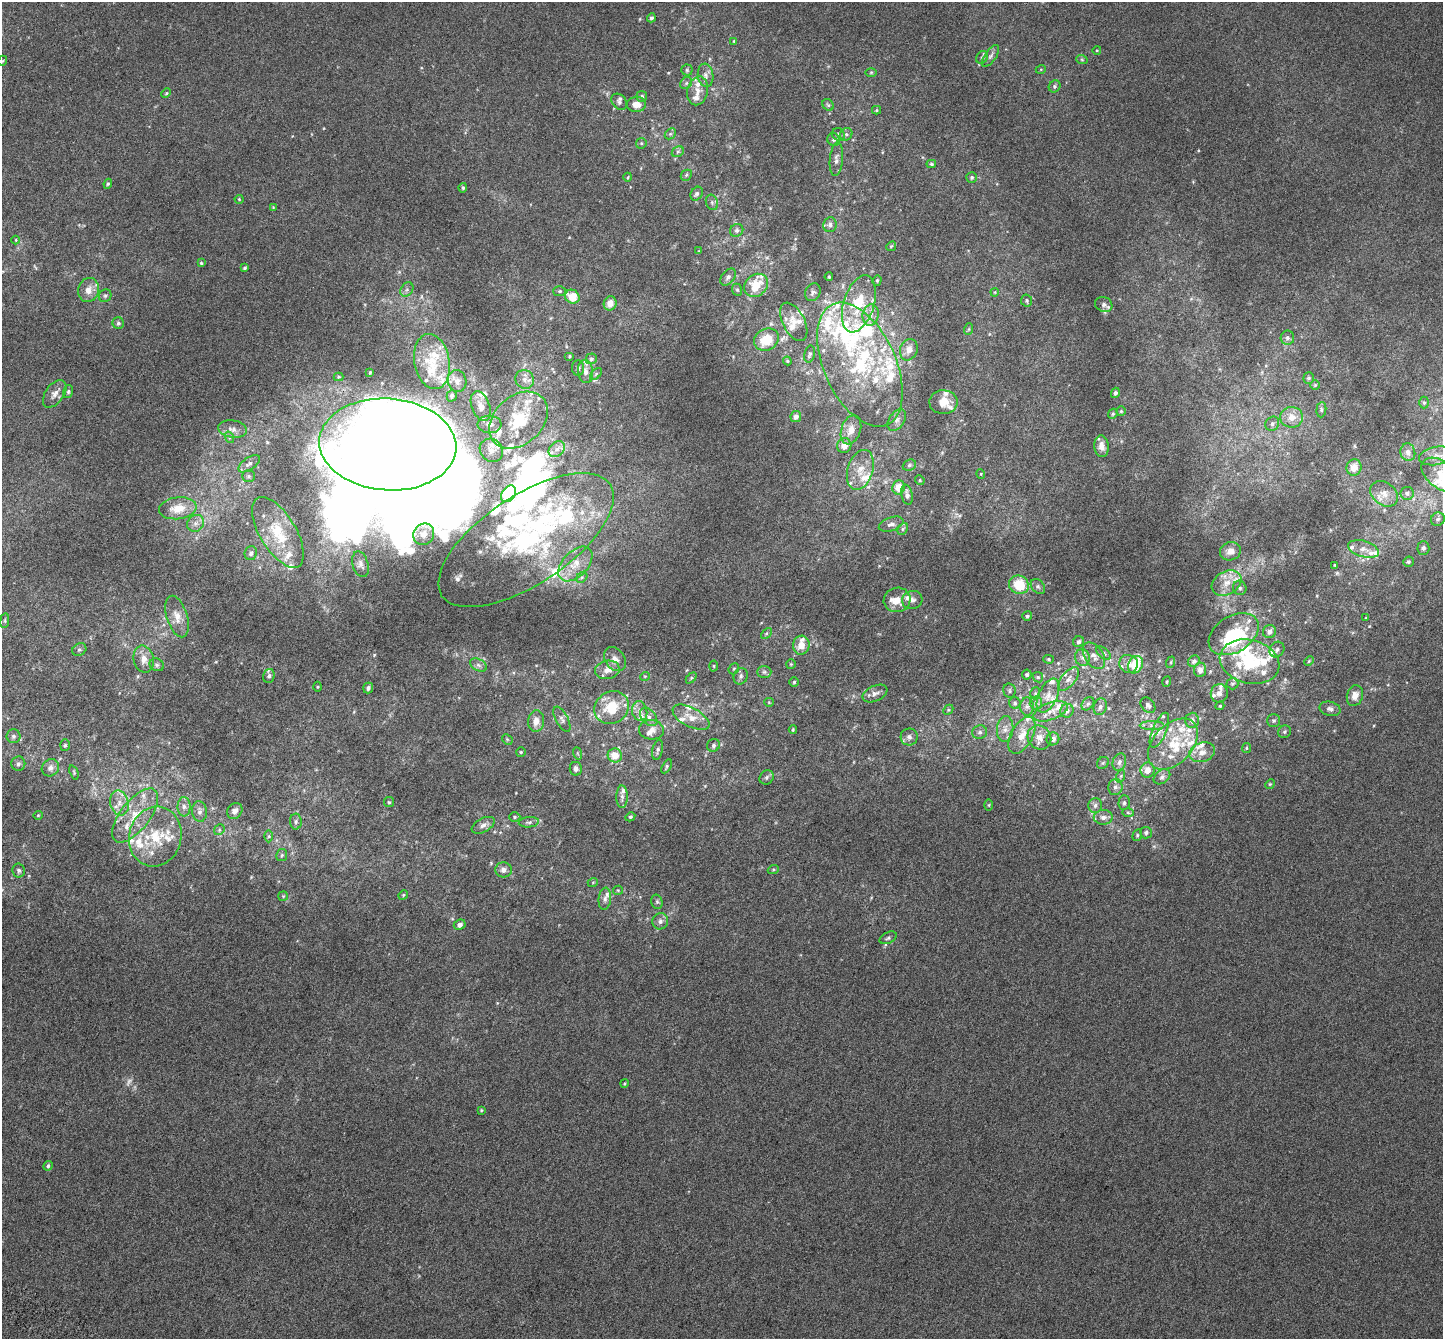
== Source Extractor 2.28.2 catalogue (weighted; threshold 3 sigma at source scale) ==
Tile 7 of 4 x 4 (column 3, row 2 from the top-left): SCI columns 3000-4440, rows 3069-4405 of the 5974 x 6071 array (HDU 1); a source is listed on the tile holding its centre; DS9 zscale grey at full resolution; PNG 1445 x 1341 px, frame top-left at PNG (2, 2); each listed source drawn as its Kron ellipse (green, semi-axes under 4 px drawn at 4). Shown black and unused: <1% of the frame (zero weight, under 3 of 6 exposures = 6% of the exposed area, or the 3 px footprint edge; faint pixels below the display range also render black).
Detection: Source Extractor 2.28.2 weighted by HDU 2 'WHT'; one run over the whole footprint, this tile lists its part. Background 0.00107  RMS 0.0049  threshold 0.02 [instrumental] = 3 sigma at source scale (4.09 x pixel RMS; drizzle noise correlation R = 1.36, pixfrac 0.8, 0.0396/0.0396 arcsec/px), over >= 5 px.
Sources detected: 404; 1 too faint to see at this stretch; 15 inside a brighter object's white glare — neither listed nor drawn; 101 inside a brighter listed object's ellipse — not listed separately; the other 287 listed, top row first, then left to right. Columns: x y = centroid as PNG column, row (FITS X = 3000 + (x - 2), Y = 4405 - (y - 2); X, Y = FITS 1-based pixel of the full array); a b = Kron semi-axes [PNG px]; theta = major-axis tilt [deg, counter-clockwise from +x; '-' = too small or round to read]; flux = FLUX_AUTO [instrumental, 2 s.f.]
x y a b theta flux
651 18 4 4 - 0.93
734 41 4 4 - 0.47
1097 50 4 3 - 0.32
991 56 12 5 56 1.6
982 57 7 5 44 1
1082 60 6 3 -19 0.49
2 61 5 3 - 0.36
1041 69 5 3 - 0.36
687 70 5 5 - 0.67
871 72 5 3 - 0.4
706 75 11 7 -83 2.1
686 83 6 5 - 0.92
1055 86 6 5 - 0.92
698 91 14 10 76 3.7
166 93 5 4 - 0.49
642 96 5 5 - 0.9
619 102 9 6 -52 1.4
636 104 9 7 3 3.6
828 105 6 5 - 0.65
877 110 4 4 - 0.48
670 134 6 4 43 0.79
838 134 7 6 - 1
846 134 6 6 - 1.1
834 140 6 6 - 0.96
641 143 5 5 - 0.62
678 152 6 5 - 0.81
836 159 17 6 85 2
931 164 5 4 - 0.61
686 175 6 5 - 0.68
628 177 4 3 - 0.39
972 177 5 5 - 0.66
108 184 5 4 - 0.54
463 188 5 4 - 0.81
697 194 7 5 58 1.3
239 199 4 4 - 0.43
712 202 8 6 -70 1.1
273 207 4 4 - 0.31
830 225 7 6 - 1.4
737 230 7 6 - 1.1
16 240 4 3 - 0.29
891 246 5 4 - 0.6
699 251 4 4 - 0.33
201 263 4 4 - 0.48
245 268 4 3 - 0.7
728 277 9 6 50 1.4
829 277 4 3 - 0.48
877 280 5 4 - 0.6
756 285 13 10 42 9.4
88 290 12 10 75 3.7
407 290 7 6 - 1.2
737 290 6 5 - 0.66
560 291 6 5 - 0.74
813 292 9 7 63 1.4
995 292 4 3 - 0.37
105 296 7 6 - 0.82
572 297 7 6 - 8.7
1027 300 6 5 - 0.71
610 303 7 6 - 4.3
859 304 29 15 72 15
1104 304 9 7 -27 1.3
871 315 10 8 82 3
794 322 21 11 -63 5
118 323 6 5 - 0.98
969 329 6 3 71 0.46
1287 338 7 6 - 1.2
766 340 13 10 30 9.8
909 350 11 8 70 3.6
810 354 8 5 78 0.97
570 356 5 4 - 0.59
591 359 6 5 - 0.83
787 361 4 4 - 0.46
432 362 28 17 -79 14
860 365 66 36 -65 56
578 368 8 6 -90 1.1
370 372 3 3 - 0.51
586 372 11 7 -82 2.9
596 374 7 4 45 0.71
338 377 5 4 - 0.47
1309 378 5 5 - 0.63
525 379 10 9 - 2.7
457 381 11 9 -80 2.6
1315 385 5 4 - 0.48
68 392 6 5 - 0.7
1115 393 5 4 - 1
55 394 16 9 55 2.8
452 396 6 5 - 1.1
943 402 14 12 -1 6
1424 403 6 5 - 0.7
481 406 15 9 -70 3.2
1321 410 8 5 85 0.85
1121 411 5 5 - 0.62
1113 414 5 4 - 0.57
796 417 5 5 - 2
1292 417 11 10 - 4.2
519 420 33 24 43 19
897 420 12 7 55 2.1
490 424 12 8 -3 2.3
1272 424 7 6 - 1.3
233 429 14 8 -8 2.8
851 430 15 9 71 4.1
229 437 6 4 -72 0.69
388 444 68 46 -4 2400
844 445 7 7 - 3.5
1101 446 11 7 -84 2.9
557 449 9 7 44 2
491 450 12 11 - 3.4
1408 452 9 7 -78 2.2
1436 456 17 9 10 3.5
249 464 12 6 34 1.4
909 465 7 5 23 0.91
1354 467 8 7 - 3.6
860 470 20 12 72 7.3
981 474 5 3 - 0.35
1441 475 22 13 -36 10
249 476 6 6 - 0.81
920 480 5 4 - 0.49
899 487 7 6 - 5.2
1407 493 6 6 - 1
509 494 9 6 53 64
1384 494 15 11 -38 4
907 495 10 5 -78 1.7
178 508 19 11 6 7.7
1438 519 7 6 - 1
196 523 9 8 - 2.2
891 524 13 6 19 1.9
903 529 6 4 62 0.65
278 532 40 18 -58 16
424 534 11 10 - 2.3
526 540 101 44 34 74
1423 548 7 6 - 0.98
1363 549 16 8 -16 3.1
1230 551 10 9 - 3.3
251 553 7 6 - 1.4
1408 562 5 5 - 0.66
360 564 13 7 -74 1.7
575 564 21 12 46 7.5
1335 565 4 4 - 0.4
582 577 6 4 45 0.84
1227 583 16 11 31 5.3
1019 585 10 9 - 13
1038 586 8 6 -50 1.3
1240 588 7 6 - 1.2
897 600 13 12 - 5.3
912 600 10 9 - 2.1
177 616 21 10 -72 5.2
1027 616 5 4 - 0.73
1366 618 3 2 - 0.35
5 621 7 4 82 0.62
1269 632 7 6 - 2.2
766 633 6 4 45 0.64
1234 634 27 18 32 30
1079 642 5 5 - 1.1
801 645 9 8 - 5.1
79 649 7 6 - 0.92
1277 649 8 7 - 1.2
1103 653 9 4 -42 1
1094 656 15 9 -56 3.2
1082 658 8 7 - 1.7
144 659 14 10 -77 4.2
615 659 13 10 -55 2.6
1048 659 5 4 - 0.57
1194 661 6 5 - 1.2
1309 661 5 3 - 0.42
1171 662 6 3 72 0.47
1250 662 30 21 -14 29
791 664 5 5 - 0.49
1129 664 9 9 - 2.4
157 665 7 6 - 1.1
478 665 9 5 -27 1.4
1135 665 9 7 65 13
714 666 5 3 - 0.39
734 669 6 5 - 0.58
607 670 12 9 10 3.1
1200 670 7 6 - 2.1
764 672 7 6 - 1
1027 675 5 5 - 0.83
269 676 7 5 74 1.1
645 676 5 3 - 0.33
741 676 8 7 - 1.3
1038 677 6 5 - 0.58
691 678 6 4 45 0.58
1068 679 14 7 50 2.5
794 682 5 4 - 0.6
1167 682 5 3 - 0.45
1232 683 6 6 - 0.77
317 687 5 3 - 0.44
368 688 5 5 - 1.1
1009 691 7 6 - 0.95
875 693 13 7 25 2.2
1035 693 6 4 70 0.63
1219 693 9 8 - 2
1048 696 18 9 66 4.2
1355 696 10 8 75 3.4
769 702 4 4 - 0.41
1015 703 6 5 - 0.79
1036 703 6 6 - 1.2
1088 704 7 5 49 1
1148 705 9 6 -50 1.2
1027 706 9 7 -90 1.6
1220 706 4 4 - 0.45
1100 707 8 6 72 1.5
612 708 18 15 34 14
1330 709 11 7 -14 1.5
948 710 6 4 45 0.58
640 711 10 7 -78 2.5
1051 711 18 8 20 4.4
1067 711 7 6 - 1.6
649 717 10 7 -48 2
691 717 20 9 -27 5
562 719 14 6 -62 1.8
1192 720 7 7 - 1.7
536 721 11 8 83 3.7
1274 721 6 6 - 0.82
1152 725 12 4 0 1.6
1005 729 13 8 84 3
651 730 12 10 -7 3
793 730 4 3 - 0.43
1159 730 18 7 67 3.1
980 732 7 6 - 1.3
1285 732 7 6 - 0.77
1022 735 20 10 61 6.5
13 736 7 7 - 1.1
909 737 8 8 - 1.9
1039 738 12 11 - 3.8
507 739 6 4 -46 0.62
1053 739 6 6 - 2.1
1173 744 30 19 47 16
65 745 6 5 - 0.69
713 745 7 6 - 1
1246 748 5 4 - 0.52
658 750 10 5 79 1.1
521 752 5 5 - 0.54
1202 752 13 9 18 3.4
577 753 6 4 -71 0.53
615 755 7 7 - 5.5
1119 762 9 6 71 1.7
1103 763 6 5 - 0.67
18 764 7 7 - 1.3
667 766 8 4 61 0.63
50 768 9 8 - 2.1
576 769 7 6 - 1.6
1147 770 8 7 - 3.6
74 772 7 3 -69 0.55
1121 776 6 4 71 0.69
767 777 7 6 - 1.1
1162 777 9 6 37 1.3
1270 784 5 4 - 0.49
1115 787 8 7 - 1.9
622 797 11 5 -89 1.7
389 802 5 5 - 0.55
119 803 12 9 -76 3.8
1124 803 7 5 88 0.93
989 805 6 4 89 0.44
1095 805 7 7 - 1.4
184 807 9 6 -89 1.9
199 811 10 7 -82 1.8
235 811 8 7 - 1.9
1128 812 6 4 -2 0.57
38 815 4 4 - 0.41
135 815 32 14 52 13
515 817 6 4 0 0.67
630 817 5 4 - 0.61
1103 817 9 7 4 2
296 822 8 6 89 1.2
529 822 10 5 6 1.1
483 825 12 7 28 2.1
219 830 6 4 48 0.62
1146 833 6 5 - 1
1137 835 6 4 70 0.64
269 836 6 4 -90 0.62
155 837 30 26 76 20
282 855 6 5 - 0.82
19 870 7 6 - 0.96
503 870 8 7 - 2
773 870 5 3 - 0.49
593 882 5 3 - 0.38
618 890 5 4 - 0.49
403 895 5 4 - 0.46
283 896 5 5 - 0.43
605 899 11 6 84 1.8
657 902 7 5 -75 0.79
660 921 8 8 - 1.8
460 925 6 5 - 1.6
888 938 9 5 26 0.98
624 1083 4 4 - 0.46
481 1110 4 4 - 0.4
48 1166 5 4 - 0.8
Isophote crosses this tile's border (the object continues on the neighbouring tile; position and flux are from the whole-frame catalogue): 1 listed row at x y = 1441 475